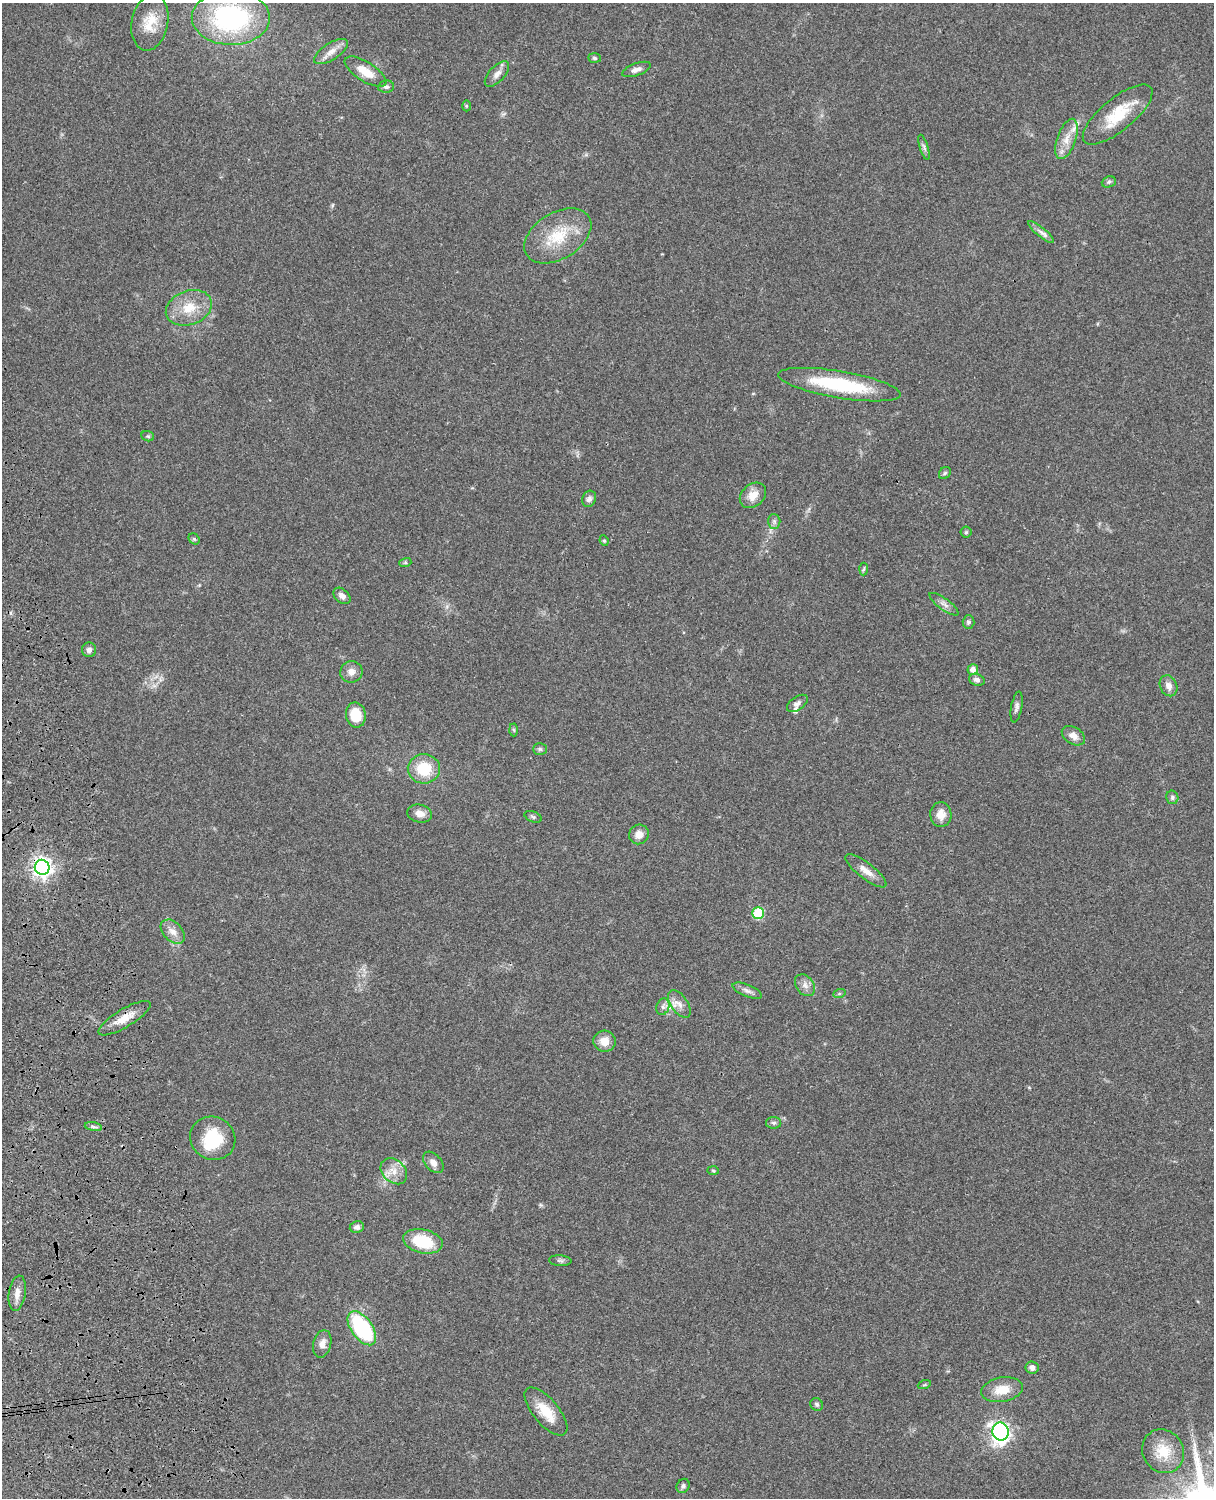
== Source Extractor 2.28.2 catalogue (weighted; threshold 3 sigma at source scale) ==
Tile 7 of 4 x 3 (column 3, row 2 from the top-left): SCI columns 2546-3757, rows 1773-3268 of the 5088 x 4927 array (HDU 1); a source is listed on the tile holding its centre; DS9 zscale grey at full resolution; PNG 1216 x 1500 px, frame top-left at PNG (2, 3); each listed source drawn as its Kron ellipse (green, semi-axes under 4 px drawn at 4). Shown black and unused: <1% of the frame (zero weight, under 3 of 4 exposures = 6% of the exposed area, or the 3 px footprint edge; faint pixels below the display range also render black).
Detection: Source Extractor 2.28.2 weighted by HDU 2 'WHT'; one run over the whole footprint, this tile lists its part. Background 0.0806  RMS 0.0058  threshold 0.0262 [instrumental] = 3 sigma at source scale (4.5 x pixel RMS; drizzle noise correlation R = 1.50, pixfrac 1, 0.05/0.05 arcsec/px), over >= 5 px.
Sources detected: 81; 3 inside a brighter listed object's ellipse — not listed separately; the other 78 listed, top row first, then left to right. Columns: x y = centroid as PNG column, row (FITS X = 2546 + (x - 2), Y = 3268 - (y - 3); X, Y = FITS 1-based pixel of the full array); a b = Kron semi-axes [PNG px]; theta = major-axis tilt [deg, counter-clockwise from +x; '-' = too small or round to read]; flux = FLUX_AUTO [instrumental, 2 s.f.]
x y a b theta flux
231 18 39 27 -1 92
150 23 28 18 79 13
331 52 19 8 33 5.3
594 58 6 5 - 1.1
636 69 15 6 20 2.9
366 72 24 9 -32 9.9
497 74 16 7 47 3.7
386 87 8 6 8 1.4
466 106 5 3 - 0.62
1118 115 43 16 39 22
1067 139 21 9 70 7.7
924 147 13 3 -73 1.4
1109 182 7 5 21 1.1
1041 232 16 4 -40 2.9
558 236 37 23 32 24
189 308 24 17 20 14
839 385 62 13 -9 46
148 436 6 5 - 0.9
945 473 7 5 46 1
753 495 15 11 42 6.7
589 499 8 6 62 2.1
774 521 7 6 - 1.6
966 532 5 5 - 0.87
194 539 6 5 - 0.79
604 541 5 4 - 0.78
405 563 6 4 18 0.9
864 569 6 4 86 0.89
342 596 10 6 -41 2.8
944 604 17 5 -36 2.9
968 622 6 6 - 1.3
89 650 7 7 - 2.2
973 669 5 5 - 3.5
351 672 11 10 - 4
977 680 8 5 -19 2.1
1168 686 11 8 -65 3.7
797 703 12 6 35 2.3
1017 707 15 5 80 2.2
356 715 12 10 -80 13
514 730 6 4 -87 0.84
1073 736 12 8 -31 4.1
540 749 7 5 -1 1.1
424 769 16 14 -3 18
1172 797 7 6 - 1.3
420 814 12 8 -14 4.2
941 814 12 10 -89 5.6
533 817 9 5 -22 1.2
639 834 10 9 - 5
42 867 7 7 - 320
866 871 25 8 -37 5.8
758 913 6 5 - 33
173 932 14 9 -46 4.8
805 985 12 8 -52 3.3
747 991 15 6 -22 2.7
839 994 6 4 20 0.83
679 1004 16 8 -55 4.5
663 1007 8 6 71 2.1
124 1018 30 9 31 9.2
605 1041 11 10 - 6.4
774 1123 7 6 - 1.4
93 1127 8 4 -10 1.2
213 1138 23 21 -29 23
433 1162 12 8 -48 3.6
394 1171 15 11 -43 6.5
713 1171 6 4 -2 0.7
357 1227 7 6 - 2.1
423 1241 20 12 -12 23
560 1261 11 5 -5 1.5
17 1293 18 8 81 4.5
362 1328 19 10 -54 60
322 1344 14 9 76 4.2
1032 1367 6 6 - 2.7
924 1385 7 4 19 0.67
1002 1390 21 12 10 10
817 1404 7 6 - 1.2
546 1411 29 12 -50 14
1001 1432 9 8 - 220
1163 1451 22 20 -54 14
683 1486 7 6 - 1.5
Overlapping masked pixels (flux is a lower limit): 2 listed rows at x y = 42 867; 124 1018
Isophote crosses this tile's border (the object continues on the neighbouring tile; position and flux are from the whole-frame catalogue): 1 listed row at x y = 231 18